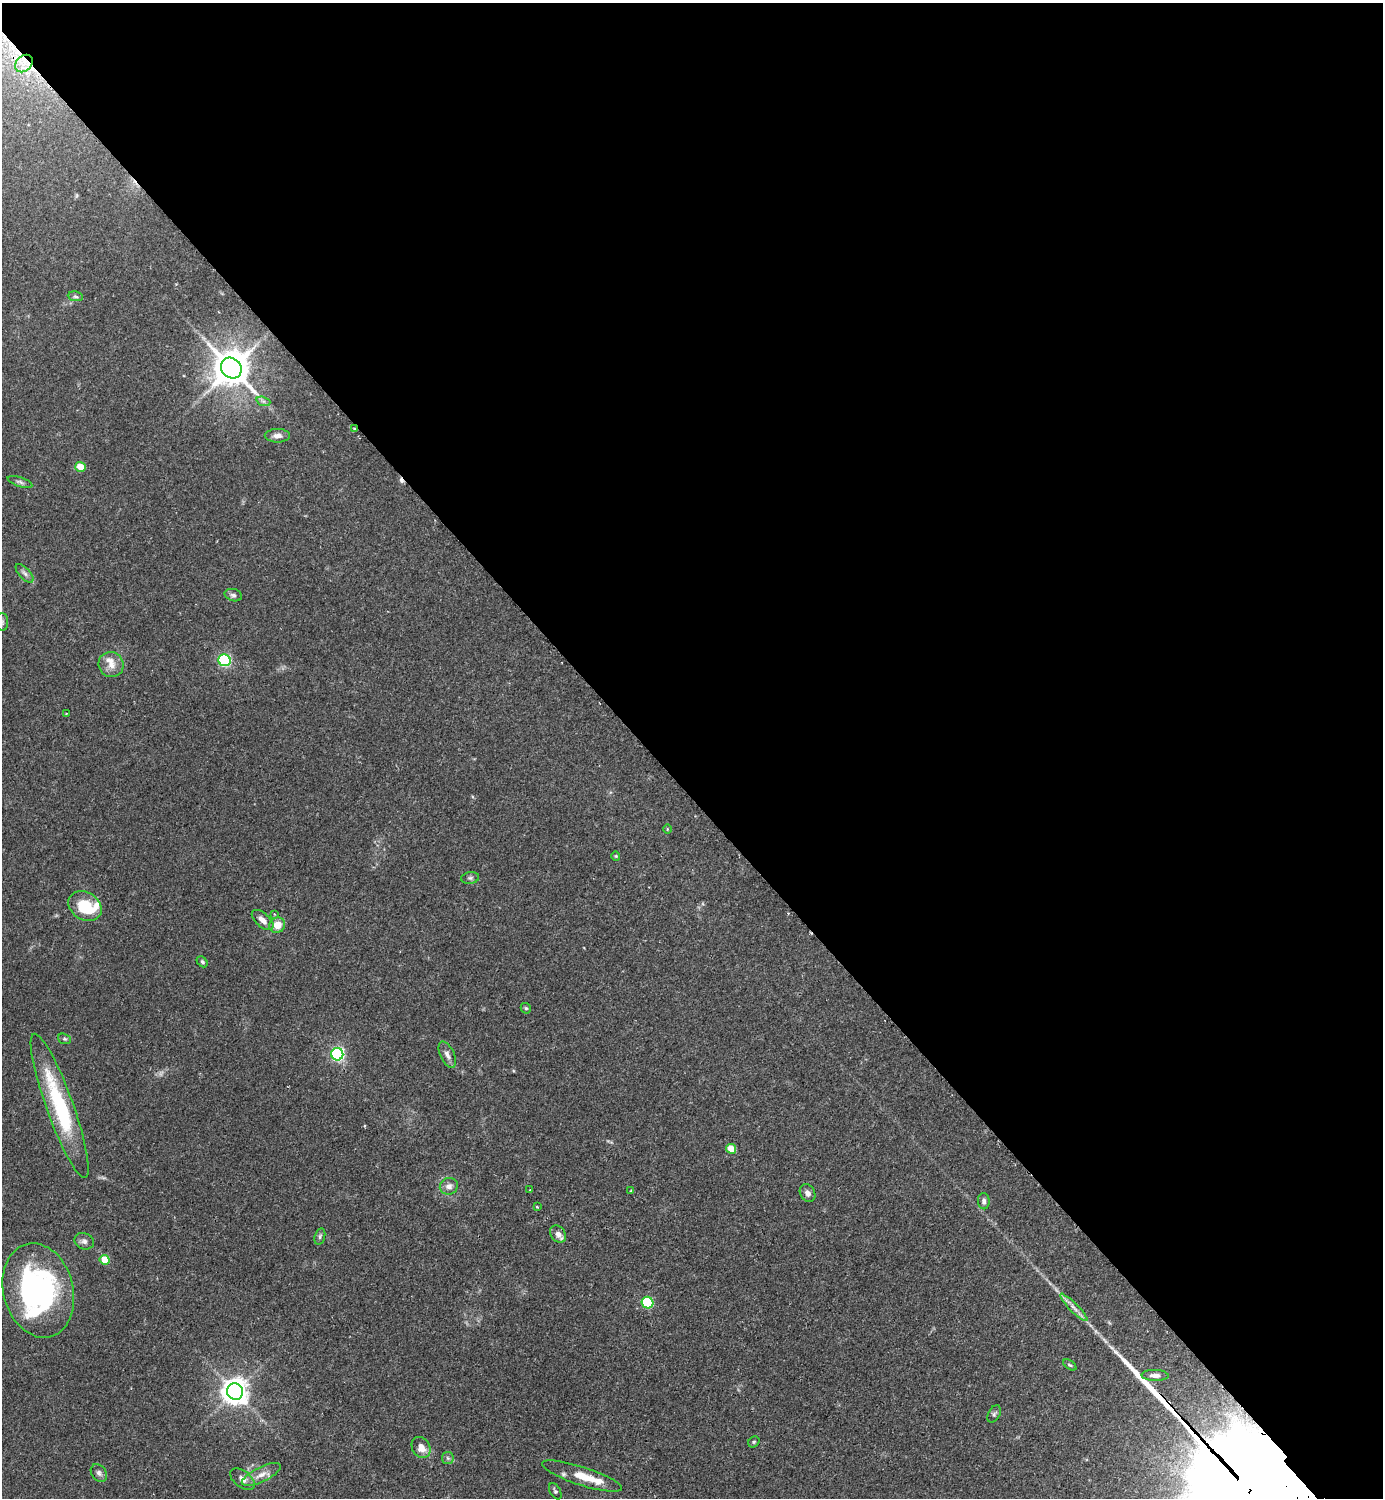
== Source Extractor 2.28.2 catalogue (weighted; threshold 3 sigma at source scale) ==
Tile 3 of 4 x 4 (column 3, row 1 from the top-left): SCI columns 3106-4486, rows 4534-6029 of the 6069 x 6073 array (HDU 1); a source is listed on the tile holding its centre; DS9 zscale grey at full resolution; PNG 1385 x 1500 px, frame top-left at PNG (2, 3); each listed source drawn as its Kron ellipse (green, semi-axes under 4 px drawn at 4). Shown black and unused: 53% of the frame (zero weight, under 2 of 3 exposures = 3% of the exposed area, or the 3 px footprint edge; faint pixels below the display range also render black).
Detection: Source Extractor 2.28.2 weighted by HDU 2 'WHT'; one run over the whole footprint, this tile lists its part. Background 0.174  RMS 0.0076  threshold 0.0341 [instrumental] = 3 sigma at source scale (4.5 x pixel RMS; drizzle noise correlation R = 1.50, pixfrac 1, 0.05/0.05 arcsec/px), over >= 5 px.
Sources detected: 59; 1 too faint to see at this stretch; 1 inside a brighter object's white glare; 1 cosmic-ray / hot-pixel residue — neither listed nor drawn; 3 inside a brighter listed object's ellipse — not listed separately; the other 53 listed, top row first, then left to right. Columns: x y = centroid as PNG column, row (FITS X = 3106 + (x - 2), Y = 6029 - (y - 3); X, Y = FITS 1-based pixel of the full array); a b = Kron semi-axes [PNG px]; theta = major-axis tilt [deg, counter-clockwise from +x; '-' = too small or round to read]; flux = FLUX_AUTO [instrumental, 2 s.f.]
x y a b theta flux
24 63 10 7 45 6.2
75 296 8 5 -7 1.4
231 368 11 9 -43 1900
263 401 7 4 -18 1.6
354 428 3 3 - 0.94
277 436 12 6 0 3.7
80 467 5 5 - 14
20 482 13 4 -19 2
25 573 11 5 -46 2.7
233 595 9 6 -16 2.2
2 622 9 6 -90 2
225 660 6 6 - 110
111 665 13 12 - 7.2
66 714 3 2 - 0.51
667 829 4 3 - 0.71
616 856 4 4 - 0.75
470 878 9 5 9 1.7
85 906 18 13 -33 26
274 914 3 3 - 0.76
263 920 13 7 -42 4.5
277 925 8 7 - 8.9
202 962 6 4 -45 1.4
526 1008 6 4 -43 1.1
64 1039 7 5 -19 1.2
337 1054 6 6 - 140
447 1055 14 7 -65 4
60 1106 76 13 -70 70
731 1149 5 4 - 15
449 1186 9 8 - 3.8
530 1190 3 2 - 0.81
631 1190 3 3 - 1.3
808 1193 9 7 -56 3.8
984 1201 8 6 -87 2.2
537 1207 3 2 - 0.76
558 1234 9 7 -51 4.5
320 1236 8 5 72 1.5
84 1241 10 8 -23 2.7
105 1260 5 5 - 17
38 1290 48 35 -75 150
648 1303 6 5 - 54
1074 1307 19 4 -45 4.3
1070 1365 7 3 -35 1.1
1155 1375 13 5 -2 3.3
235 1392 8 8 - 790
994 1414 9 5 61 1.7
754 1442 6 5 - 1.1
421 1447 11 8 -60 6.7
448 1458 6 6 - 1.6
99 1473 10 7 -52 2.6
261 1474 21 7 26 7
582 1476 42 9 -18 17
242 1479 14 8 -38 4.5
555 1491 9 5 -60 1.5
Overlapping masked pixels (flux is a lower limit): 2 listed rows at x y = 24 63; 354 428
Isophote crosses this tile's border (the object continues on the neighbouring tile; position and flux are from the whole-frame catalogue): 1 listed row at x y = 2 622